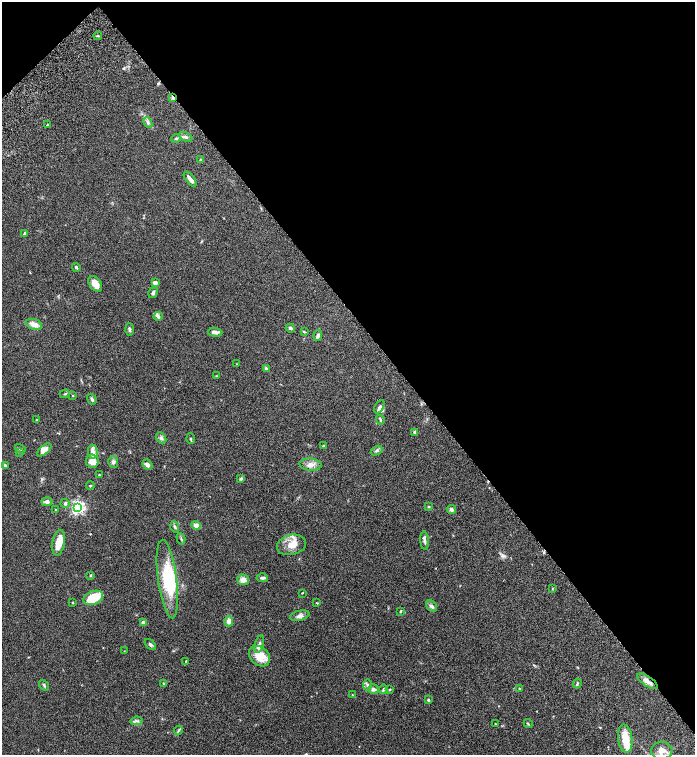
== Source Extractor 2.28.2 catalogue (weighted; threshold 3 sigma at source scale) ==
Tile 3 of 4 x 4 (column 3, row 1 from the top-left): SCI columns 3032-4416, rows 4618-6122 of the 6200 x 6220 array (HDU 1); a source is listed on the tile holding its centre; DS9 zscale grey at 2 x 2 block average (1 PNG px = mean of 2 x 2 image px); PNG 697 x 757 px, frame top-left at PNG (2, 2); each listed source drawn as its Kron ellipse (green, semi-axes under 4 px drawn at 4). Shown black and unused: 43% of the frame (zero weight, under 6 of 12 exposures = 6% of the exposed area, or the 3 px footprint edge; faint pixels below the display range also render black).
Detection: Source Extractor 2.28.2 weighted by HDU 2 'WHT'; one run over the whole footprint, this tile lists its part. Background 0.0762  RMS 0.0039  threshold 0.016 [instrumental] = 3 sigma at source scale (4.09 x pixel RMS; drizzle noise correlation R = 1.36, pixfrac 0.8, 0.05/0.05 arcsec/px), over >= 5 px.
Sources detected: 103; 1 inside a brighter object's white glare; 2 cosmic-ray / hot-pixel residue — neither listed nor drawn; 6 inside a brighter listed object's ellipse — not listed separately; the other 94 listed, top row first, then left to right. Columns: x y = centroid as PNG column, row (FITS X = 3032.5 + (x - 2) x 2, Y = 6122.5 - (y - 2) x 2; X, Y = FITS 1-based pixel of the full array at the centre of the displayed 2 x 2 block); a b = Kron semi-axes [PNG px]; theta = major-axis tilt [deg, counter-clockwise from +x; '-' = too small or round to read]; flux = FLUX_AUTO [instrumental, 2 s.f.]
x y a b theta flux
98 36 4 2 - 0.62
173 98 4 2 - 5.2
148 123 5 3 - 1.4
48 125 3 2 - 0.85
186 137 7 4 -26 2.1
176 138 5 3 - 1.1
201 160 2 2 - 1.7
190 179 9 3 -51 4.5
25 233 3 3 - 1.6
76 267 4 3 - 1.2
155 283 4 3 - 3.1
95 284 9 5 -52 7.3
153 293 5 4 - 1.6
158 316 5 3 - 1.2
34 324 8 5 -20 5.7
290 328 5 3 - 1.7
129 329 6 3 -88 1.6
215 332 7 4 -3 2.9
304 332 4 2 - 0.71
318 335 5 3 - 1.9
237 364 3 2 - 0.35
266 369 4 3 - 1.6
216 376 2 2 - 0.41
65 394 5 2 - 0.8
73 395 3 2 - 0.46
92 399 5 3 - 1.5
379 407 7 4 59 2.1
37 420 3 3 - 0.46
380 420 5 3 - 0.95
415 432 4 3 - 1.3
161 438 6 4 -49 2
191 439 5 2 - 0.75
323 446 3 3 - 0.74
20 449 5 3 - 1.2
44 450 8 4 39 5.1
377 451 6 3 30 1.4
93 452 7 5 -86 4.5
20 453 3 2 - 0.52
92 461 6 6 - 6.6
113 462 6 5 - 2.4
5 465 4 3 - 1.2
147 465 6 4 -52 2.9
311 465 11 6 -4 4.6
99 475 3 2 - 0.57
241 479 4 3 - 1.2
90 486 4 2 - 0.64
47 502 5 4 - 2.4
65 504 4 4 - 1.5
78 507 4 4 - 200
428 507 3 2 - 0.64
55 510 2 2 - 0.44
451 510 4 4 - 2.2
196 525 4 4 - 5.3
175 527 6 3 -72 1.3
181 539 6 3 -74 1.1
425 541 9 3 -84 2.3
59 543 13 6 79 11
291 545 15 10 14 9.8
90 575 4 3 - 0.9
262 578 6 3 -2 2.1
167 579 39 9 -83 41
243 580 6 5 - 5.1
552 588 3 2 - 0.53
302 593 3 2 - 0.48
93 598 10 6 22 23
73 603 3 2 - 0.51
317 603 4 2 - 0.43
432 606 6 4 -48 2
401 611 4 3 - 0.78
300 616 10 5 14 3.1
229 621 5 4 - 3.8
143 622 2 2 - 5.1
150 644 7 3 -43 1.4
259 644 9 4 75 2.5
124 651 2 2 - 0.3
259 656 12 9 -41 17
186 661 3 2 - 0.58
647 681 12 5 -34 5.4
164 683 3 2 - 0.59
577 683 5 3 - 0.88
44 685 6 3 -54 1
367 685 5 4 - 1.8
519 688 2 2 - 1
373 689 5 5 - 2.7
383 689 4 3 - 1
390 689 3 2 - 0.62
352 695 3 3 - 0.61
428 700 3 2 - 1.2
137 721 6 2 8 1.3
495 724 3 2 - 0.55
528 724 4 2 - 0.66
178 731 5 3 - 1.1
625 738 14 7 -83 15
662 750 10 8 2 8.6
Overlapping masked pixels (flux is a lower limit): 2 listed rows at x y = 173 98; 647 681
Diffuse or blended objects may show on this block-average render without a row.